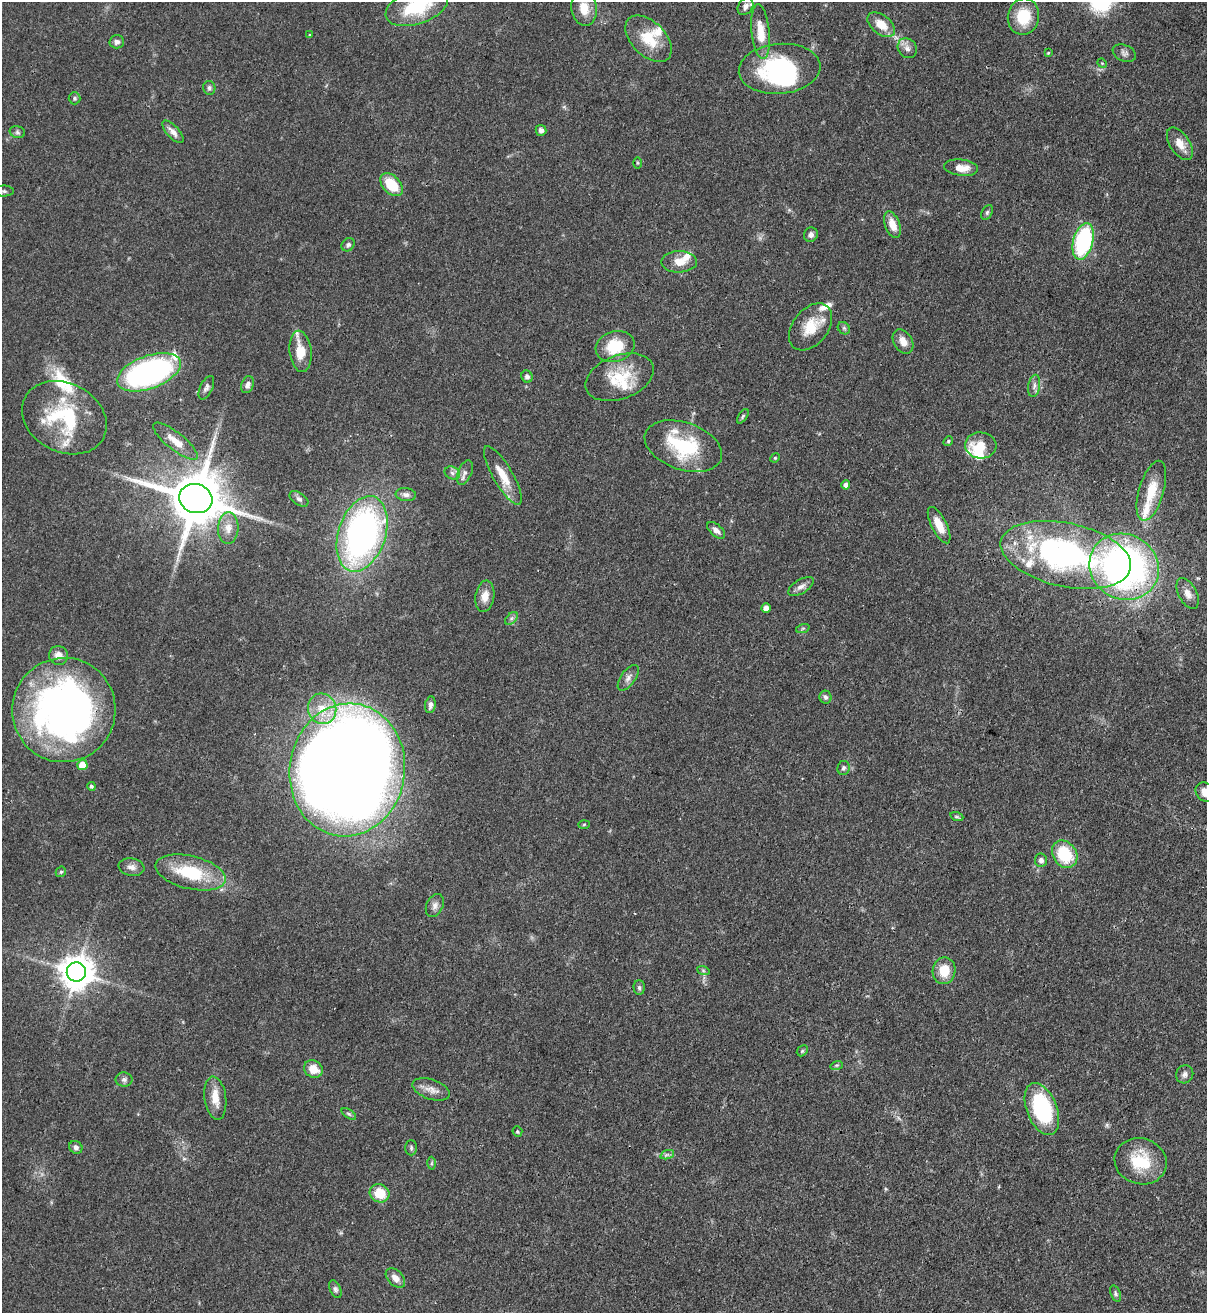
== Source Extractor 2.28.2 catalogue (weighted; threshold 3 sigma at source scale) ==
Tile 6 of 4 x 4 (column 2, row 2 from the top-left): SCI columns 1423-2627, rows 2652-3962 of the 5382 x 5303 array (HDU 1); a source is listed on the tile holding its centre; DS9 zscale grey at full resolution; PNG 1209 x 1315 px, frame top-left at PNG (2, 2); each listed source drawn as its Kron ellipse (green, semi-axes under 4 px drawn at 4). Shown black and unused: <1% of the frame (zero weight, under 3 of 4 exposures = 7% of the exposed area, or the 3 px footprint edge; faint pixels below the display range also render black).
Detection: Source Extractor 2.28.2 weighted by HDU 2 'WHT'; one run over the whole footprint, this tile lists its part. Background 0.0772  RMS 0.0038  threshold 0.0173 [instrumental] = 3 sigma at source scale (4.5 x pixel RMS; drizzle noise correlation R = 1.50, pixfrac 1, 0.05/0.05 arcsec/px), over >= 5 px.
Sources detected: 129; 1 too faint to see at this stretch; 2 inside a brighter object's white glare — neither listed nor drawn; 16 inside a brighter listed object's ellipse — not listed separately; the other 110 listed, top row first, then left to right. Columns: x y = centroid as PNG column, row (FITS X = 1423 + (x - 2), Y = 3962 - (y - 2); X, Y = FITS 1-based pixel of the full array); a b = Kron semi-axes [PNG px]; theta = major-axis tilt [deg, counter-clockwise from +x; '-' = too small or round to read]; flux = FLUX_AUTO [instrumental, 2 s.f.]
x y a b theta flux
746 6 9 7 56 1.9
417 7 32 17 19 23
584 8 18 12 -79 6.5
1023 17 18 15 79 13
881 25 16 9 -37 6.4
760 32 27 9 -84 7.6
310 35 4 3 - 0.44
649 39 28 17 -45 11
117 42 7 6 - 1.3
907 48 10 9 - 2.1
1048 53 4 3 - 0.37
1124 53 12 8 -24 1.5
1102 63 5 4 - 0.37
780 69 41 25 5 44
209 88 7 6 - 1.1
75 98 6 6 - 0.76
541 130 5 5 - 1.4
17 132 8 6 -16 0.88
173 132 14 6 -47 2.3
1180 144 18 10 -57 4.4
637 163 6 4 -89 0.49
961 168 17 8 -7 4.9
391 185 13 8 -47 12
4 191 10 5 -1 1
987 212 8 5 64 0.74
892 225 14 7 -69 4.9
811 235 7 7 - 1.5
1083 241 19 10 75 43
348 245 7 6 - 1
679 262 18 10 1 5.1
811 327 26 17 51 9.7
844 328 7 5 -45 0.78
903 341 13 9 -59 3.7
615 346 19 15 16 14
300 351 21 11 -84 7.7
149 372 33 16 20 93
527 376 6 5 - 1.4
620 377 35 22 21 15
248 385 9 6 69 1.7
1034 386 11 6 80 1.6
206 388 12 6 65 1.3
743 416 8 4 55 0.71
64 418 44 34 -28 33
175 441 27 8 -38 5.8
948 441 5 4 - 0.52
981 445 15 13 -4 8.8
683 446 40 23 -19 27
775 458 5 4 - 0.48
452 473 8 6 -24 1.4
465 473 13 7 67 1.9
503 475 33 9 -60 7.7
846 485 4 4 - 1.8
1151 491 31 12 74 9.8
406 495 10 6 -8 1.7
196 499 17 14 -16 2600
299 499 10 6 -34 1.2
939 525 20 7 -63 5.9
228 528 16 10 86 4.5
716 530 11 5 -41 1.8
362 534 39 23 72 140
1066 555 66 32 -12 100
1124 567 35 32 -31 150
801 587 14 6 31 2.1
1188 594 17 9 -63 3.2
485 596 16 9 80 4
766 608 5 4 - 2.8
511 618 8 4 45 0.88
803 628 7 4 19 0.62
59 655 9 9 - 3.2
628 678 15 7 54 2.1
825 697 6 6 - 0.94
430 705 8 5 82 1.5
322 709 15 14 - 8.1
64 710 52 51 - 180
82 765 5 5 - 7.1
843 768 7 6 - 1
347 770 66 57 82 1200
91 786 4 4 - 0.68
1205 792 10 8 -52 3.3
957 817 7 4 -18 0.63
584 824 5 3 - 0.42
1065 854 14 11 -55 18
1041 860 7 6 - 1.7
131 867 13 8 -10 2.2
61 872 5 4 - 0.6
190 872 36 16 -13 22
435 905 12 8 64 2
703 970 6 4 -19 0.64
944 971 13 11 79 7.8
76 972 9 9 - 790
639 988 7 5 -88 0.93
802 1051 6 4 46 0.61
837 1065 6 4 17 0.59
313 1069 10 8 -31 5.4
1185 1074 9 8 - 1.6
124 1079 8 7 - 1.2
431 1089 19 9 -19 3.4
215 1098 22 10 -82 5.5
1042 1109 27 15 -68 36
349 1114 8 4 -35 0.75
517 1132 5 5 - 0.56
76 1147 7 6 - 1.3
411 1148 7 6 - 0.82
667 1155 7 4 19 0.84
1141 1161 26 23 -17 16
431 1163 6 4 89 0.6
380 1193 10 9 - 9.3
395 1278 11 7 -45 2.9
335 1289 9 5 -65 1.1
1116 1293 8 5 -69 0.8
Overlapping masked pixels (flux is a lower limit): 2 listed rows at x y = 1066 555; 1124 567
Isophote crosses this tile's border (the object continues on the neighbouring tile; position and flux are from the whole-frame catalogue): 3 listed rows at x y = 417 7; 4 191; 1205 792